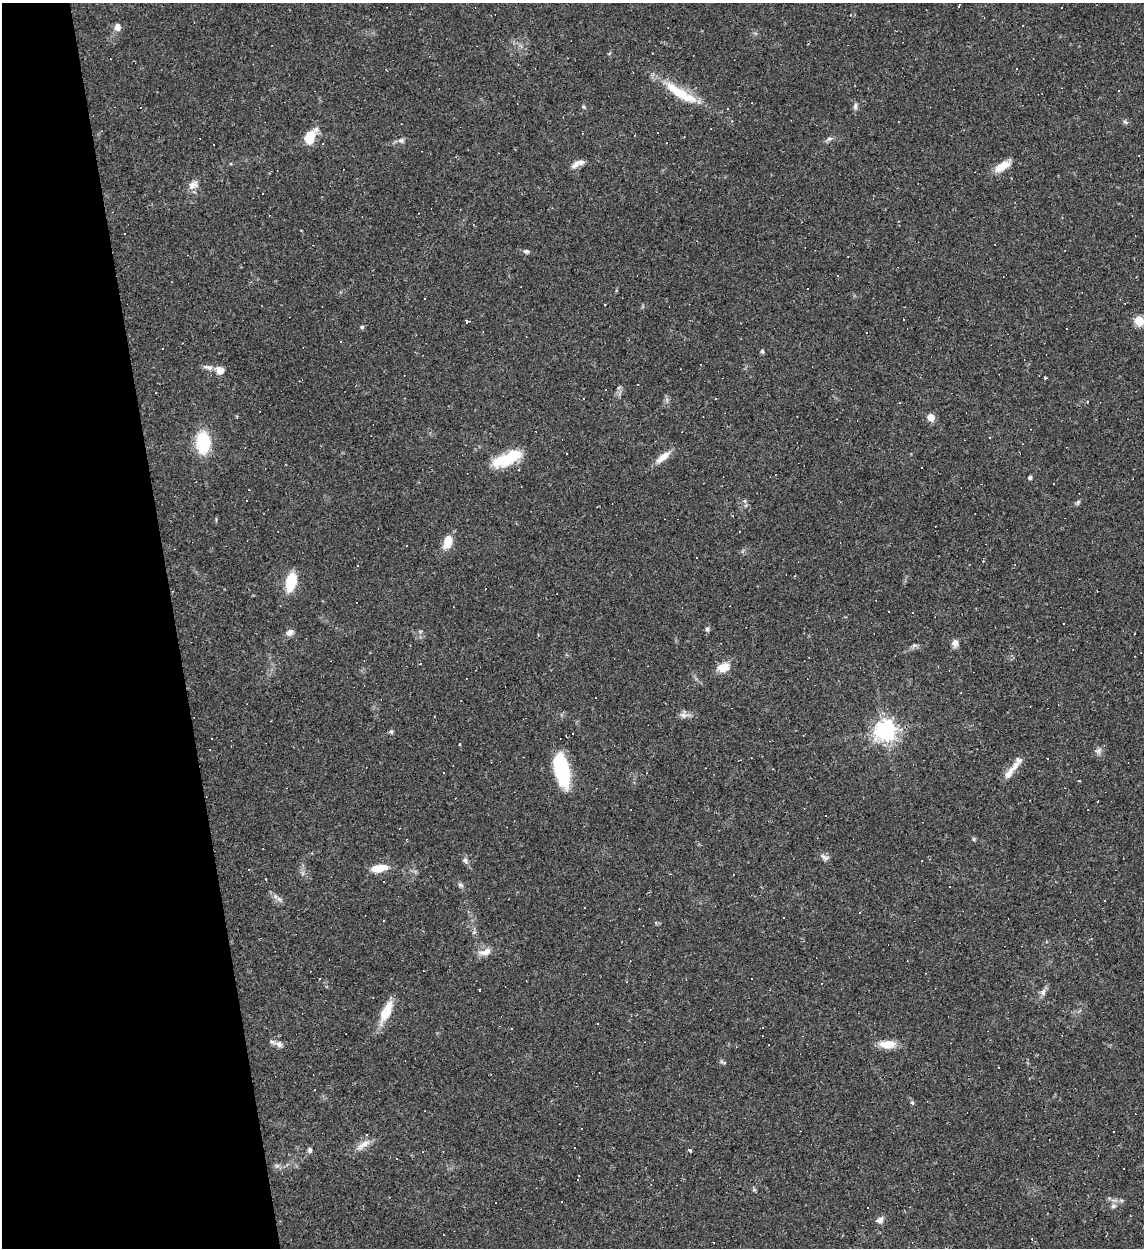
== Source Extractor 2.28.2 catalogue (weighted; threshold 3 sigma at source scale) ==
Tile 5 of 4 x 4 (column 1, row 2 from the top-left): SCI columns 138-1279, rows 2491-3736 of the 4959 x 4984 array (HDU 1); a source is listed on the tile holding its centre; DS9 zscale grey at full resolution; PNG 1146 x 1250 px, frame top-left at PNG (2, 3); no overlay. Shown black and unused: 15% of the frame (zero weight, under 2 of 3 exposures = <1% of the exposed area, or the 3 px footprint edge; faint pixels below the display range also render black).
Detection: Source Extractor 2.28.2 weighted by HDU 2 'WHT'; one run over the whole footprint, this tile lists its part. Background 0.0561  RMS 0.0052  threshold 0.0234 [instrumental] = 3 sigma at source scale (4.5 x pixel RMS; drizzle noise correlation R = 1.50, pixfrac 1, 0.05/0.05 arcsec/px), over >= 5 px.
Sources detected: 144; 63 cosmic-ray / hot-pixel residue — not listed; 2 inside a brighter listed object's ellipse — not listed separately; the other 79 listed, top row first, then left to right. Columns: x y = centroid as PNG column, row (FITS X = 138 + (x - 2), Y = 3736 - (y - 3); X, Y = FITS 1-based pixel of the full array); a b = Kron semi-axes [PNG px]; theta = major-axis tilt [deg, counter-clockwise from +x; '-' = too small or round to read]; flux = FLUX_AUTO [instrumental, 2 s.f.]
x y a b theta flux
959 6 4 2 - 0.5
117 27 9 7 84 3.1
1118 91 3 2 - 0.43
681 93 51 12 -32 18
584 107 5 4 - 0.68
855 107 11 5 87 1.5
1125 122 7 4 -37 0.86
310 137 14 10 67 11
829 139 7 4 1 1
401 140 8 6 -10 1.7
578 163 17 7 25 3.4
1002 166 17 8 30 8.5
193 185 15 9 31 4
526 251 7 5 -9 1.2
1139 321 6 5 - 24
467 323 3 3 - 37
362 327 5 5 - 0.81
163 348 2 2 - 0.38
762 351 5 3 - 1
206 367 10 6 -4 2
220 370 11 9 -31 4.5
605 390 3 3 - 1.4
716 398 3 3 - 2.7
1087 402 3 3 - 1.2
931 417 5 4 - 11
990 437 3 2 - 0.4
203 443 17 11 -89 30
663 457 22 8 39 5.4
507 459 33 12 25 22
1030 477 4 3 - 1.3
745 501 6 4 -72 0.85
1078 502 7 4 46 0.91
448 541 12 8 73 9.7
291 582 22 11 77 13
889 612 3 2 - 0.51
707 629 7 5 90 1.2
290 632 9 7 27 2.7
1135 634 3 2 - 0.5
955 643 9 7 -57 2.6
915 645 8 4 19 1.2
420 664 3 3 - 0.49
723 667 16 11 20 5.8
683 715 12 7 -15 2.4
885 731 7 7 - 350
391 732 6 5 - 0.97
460 744 3 3 - 0.44
1098 751 9 7 29 1.8
562 770 32 12 -78 44
1009 773 22 8 55 5.2
1079 781 3 2 - 0.43
1098 801 3 3 - 3.4
824 857 14 5 -26 1.7
465 860 8 6 -74 1.5
379 868 18 7 7 8.7
249 869 3 2 - 0.36
266 879 3 2 - 0.58
461 885 7 6 - 1.3
279 899 7 5 -43 1.3
784 917 3 2 - 0.37
485 952 19 8 18 4.5
626 982 3 2 - 0.39
479 990 3 2 - 1.6
1043 992 10 7 74 2
386 1011 26 9 65 12
597 1024 3 3 - 0.9
763 1027 3 2 - 0.34
279 1044 9 8 - 2.4
888 1044 21 9 0 7.2
723 1062 10 3 -30 0.88
315 1089 2 2 - 0.39
912 1103 5 4 - 0.72
361 1146 14 8 47 3.9
310 1150 5 4 - 1.6
690 1150 3 3 - 19
578 1180 3 2 - 0.46
1113 1206 8 6 16 1.3
880 1220 10 7 37 2.3
443 1235 3 2 - 0.53
1032 1239 4 2 - 0.32
Isophote crosses this tile's border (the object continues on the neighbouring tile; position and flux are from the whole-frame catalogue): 1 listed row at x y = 1139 321